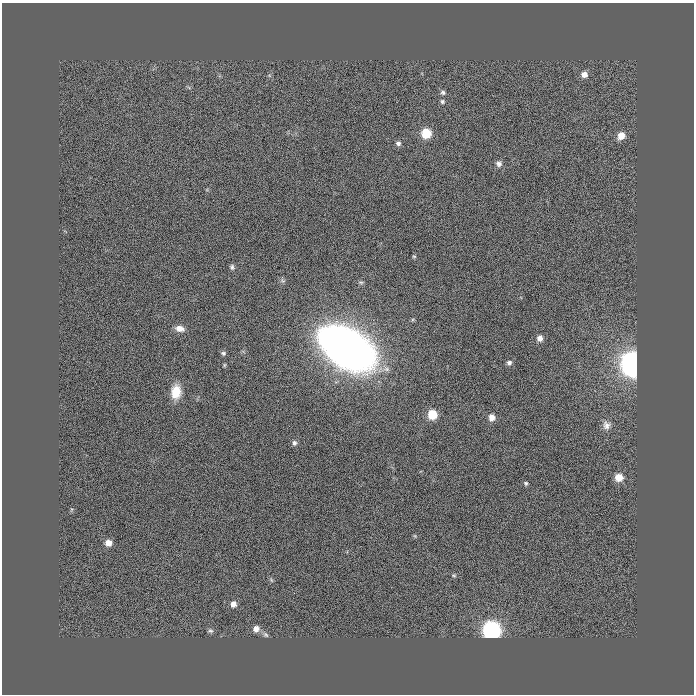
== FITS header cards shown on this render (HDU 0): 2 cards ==
NAXIS1  =                  692
NAXIS2  =                  692

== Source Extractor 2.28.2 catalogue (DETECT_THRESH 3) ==
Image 692 x 692 px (HDU 0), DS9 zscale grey, 1 PNG px = 1 image px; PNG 696 x 696 px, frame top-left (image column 1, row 692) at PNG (2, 3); no overlay
Background 0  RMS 0.04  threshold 0.121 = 3 sigma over >= 5 px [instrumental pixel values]
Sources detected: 28; all 28 listed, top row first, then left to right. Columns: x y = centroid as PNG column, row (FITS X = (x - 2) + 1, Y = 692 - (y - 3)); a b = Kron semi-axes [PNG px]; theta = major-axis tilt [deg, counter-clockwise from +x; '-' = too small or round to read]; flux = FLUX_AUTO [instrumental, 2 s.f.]
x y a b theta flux
584 74 7 7 - 16
443 92 6 6 - 6.1
442 101 6 5 - 4.8
426 133 7 7 - 84
621 136 7 7 - 26
398 143 7 6 - 8.1
499 164 8 7 - 9
414 256 5 3 - 2.7
232 267 8 6 -73 7.3
180 328 12 8 -12 20
540 338 6 6 - 13
348 348 46 27 -33 1800
223 353 7 6 - 5.9
509 363 6 5 - 6.4
633 364 9 8 - 2800
176 392 14 10 83 54
432 414 7 6 - 78
492 417 6 5 - 17
606 425 11 9 -69 15
294 443 7 6 - 7.2
619 477 7 7 - 36
526 483 5 4 - 4.2
108 543 7 6 - 22
454 575 6 4 -1 3.4
233 604 6 6 - 14
256 629 7 6 - 15
492 630 8 8 - 980
210 631 7 6 - 5.6